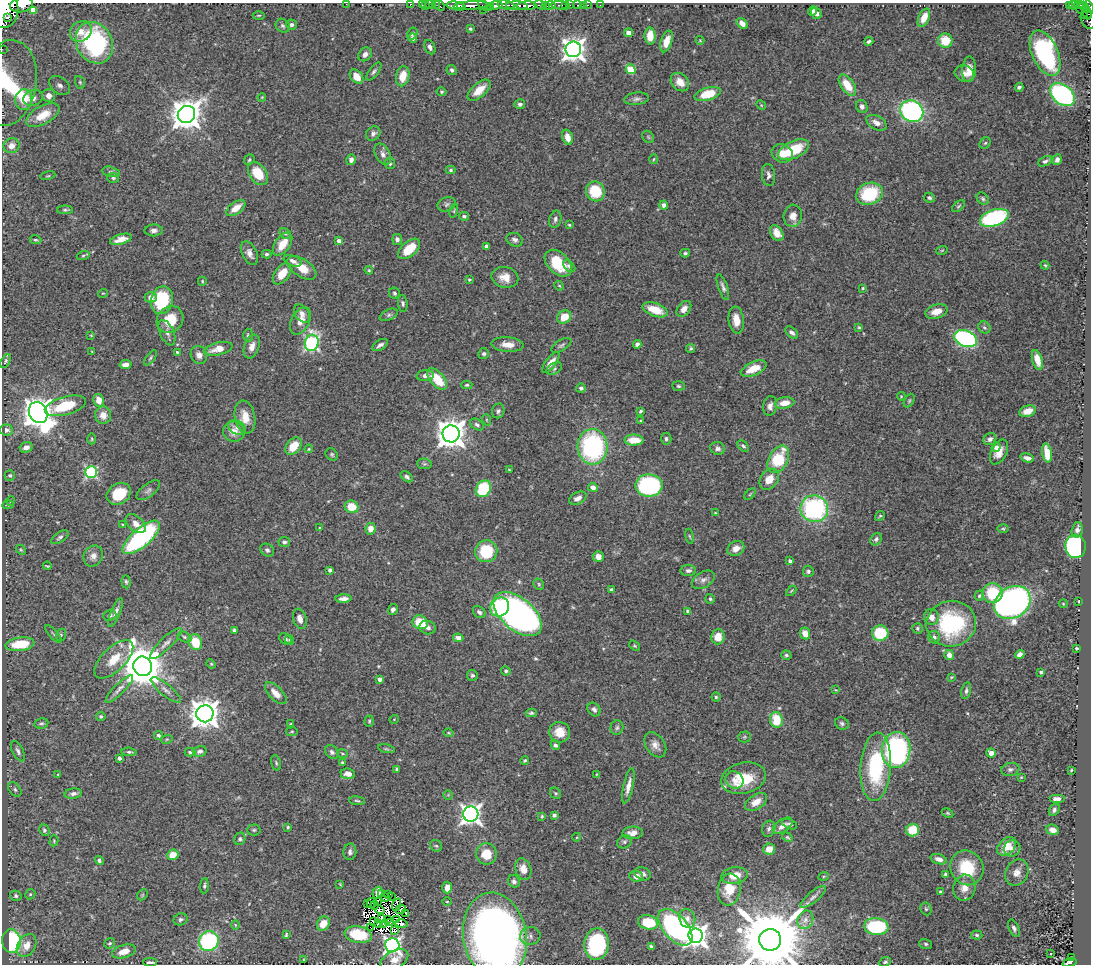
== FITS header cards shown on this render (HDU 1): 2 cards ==
NAXIS1  =                 1089
NAXIS2  =                  962

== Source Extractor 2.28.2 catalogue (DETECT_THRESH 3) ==
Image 1089 x 962 px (HDU 1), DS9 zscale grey, 1 PNG px = 1 image px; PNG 1093 x 966 px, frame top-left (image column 1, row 962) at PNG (2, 3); each listed source drawn as its Kron ellipse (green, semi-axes under 4 px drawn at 4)
Background 0.91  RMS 0.027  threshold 0.0822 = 3 sigma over >= 5 px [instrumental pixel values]
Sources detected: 500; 10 with non-positive FLUX_AUTO (blend fragments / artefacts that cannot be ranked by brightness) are neither listed nor drawn; the other 490 listed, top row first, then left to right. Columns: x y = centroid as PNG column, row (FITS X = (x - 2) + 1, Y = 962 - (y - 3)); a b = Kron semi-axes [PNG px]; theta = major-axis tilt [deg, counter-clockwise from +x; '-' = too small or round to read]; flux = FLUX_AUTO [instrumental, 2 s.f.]
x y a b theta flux
346 4 3 2 - 3.8
411 4 3 2 - 28
21 5 12 7 13 2300
422 5 2 2 - 14
426 5 3 2 - 5.2
429 5 2 2 - 18
435 5 2 2 - 19
461 5 3 2 - 420
471 5 17 3 4 2300
496 5 6 3 3 610
506 5 8 4 -11 450
541 5 7 3 -22 420
546 5 3 2 - 140
549 5 6 3 12 310
560 5 8 3 -3 230
566 5 3 3 - 50
569 5 3 2 - 110
577 5 3 2 - 40
583 5 2 2 - 10
588 5 3 2 - 15
600 5 2 2 - 10
1074 5 5 3 - 140
1079 5 4 2 - 120
440 6 5 2 - 35
456 6 9 4 -10 1200
485 6 8 4 -28 110
491 6 3 3 - 330
517 6 10 3 -2 860
526 6 10 4 3 2300
1070 6 3 3 - 80
1084 6 3 2 - 58
1089 7 6 3 -70 380
1080 8 5 3 - 180
5 10 17 13 82 8500
483 10 2 2 - 33
33 11 3 3 - 5.9
813 11 5 3 - 4.9
1087 12 8 3 -70 76
816 13 6 5 - 6.8
259 15 6 3 1 2
1084 15 3 2 - 26
8 17 3 2 - 490
924 18 9 5 65 19
1088 19 10 7 -72 150
742 23 6 4 -44 10
291 25 5 5 - 5.9
283 26 7 6 - 4.6
470 29 3 3 - 2.9
81 31 11 9 36 15
628 33 4 4 - 21
412 34 6 5 - 3.9
650 36 8 5 -87 28
413 38 4 4 - 5.2
700 40 4 4 - 1.7
666 41 11 5 72 21
869 41 4 3 - 4.1
945 41 7 7 - 33
94 43 21 17 -62 220
430 47 7 5 -63 6.7
2 49 3 2 - 9.9
573 49 8 8 - 1500
1045 53 24 13 -66 300
365 54 7 6 - 9.4
631 69 5 4 - 85
969 69 13 7 86 18
452 70 5 5 - 5
374 71 11 5 53 5
964 74 10 8 -18 10
403 76 10 6 79 31
356 77 8 6 -49 21
80 82 6 5 - 2.9
680 82 10 8 -45 19
8 83 43 28 80 280
60 85 11 8 -37 11
847 85 12 6 -54 36
1019 87 4 3 - 4.5
479 90 14 7 41 27
441 92 5 4 - 2.4
708 94 13 6 15 56
1062 95 14 9 -40 410
49 96 6 6 - 13
262 97 4 3 - 1.7
33 98 10 7 22 15
24 99 10 8 80 36
636 99 12 6 6 6.8
520 104 5 5 - 6
761 105 5 4 - 1.7
862 106 7 5 -66 7.2
912 111 12 10 -31 410
186 114 9 8 - 3200
43 115 18 9 28 31
877 123 11 6 -27 14
373 133 8 6 41 6
567 137 8 5 -74 16
648 137 7 5 -47 3.2
985 143 6 5 - 2.9
11 146 8 7 - 12
794 150 16 8 25 75
782 153 11 9 -22 20
383 154 11 7 -62 8.6
653 159 5 3 - 1.8
249 160 6 5 - 3
351 160 5 4 - 6.7
1057 160 5 4 - 6.8
1045 161 7 4 24 4.6
390 163 6 5 - 3.6
451 170 5 4 - 3
111 172 9 5 -12 4.4
258 174 13 8 -54 48
768 175 11 6 -84 7.1
48 176 7 3 12 2.2
113 178 6 5 - 3.3
595 191 10 9 - 65
869 194 13 11 19 110
929 198 5 4 - 3.9
983 199 7 5 -46 3.6
447 204 9 7 24 5.6
664 205 4 4 - 8.2
958 206 7 4 38 2.9
236 208 11 6 37 23
65 210 8 4 0 3.2
454 211 7 3 77 2.1
464 216 5 4 - 3.6
793 216 11 9 78 18
994 218 15 8 19 250
555 219 9 6 76 5.6
569 225 4 3 - 1.9
154 230 9 6 0 7.6
777 233 8 6 -55 18
285 234 6 5 - 3.3
121 239 11 5 16 17
397 239 5 5 - 7.2
36 240 6 3 -10 2.8
515 240 8 6 -24 6.4
339 241 4 4 - 9.4
283 244 13 7 54 31
486 246 4 4 - 6.6
409 249 13 7 41 49
942 250 6 3 20 1.9
249 253 13 7 -63 11
685 253 5 4 - 3.1
266 254 5 4 - 3.2
83 256 6 4 16 2.9
293 261 9 5 -21 7.5
558 263 16 10 -44 76
1045 265 4 3 - 2.1
569 266 7 4 -42 4.4
302 268 16 8 -34 30
369 270 4 4 - 2
282 274 12 7 53 28
505 277 13 10 -13 23
469 280 3 3 - 2.4
202 281 4 4 - 1.9
559 286 5 4 - 2.4
723 287 13 4 -71 6.4
863 288 4 3 - 1.7
103 293 5 3 - 1.4
394 293 6 5 - 3.6
151 297 6 5 - 9.5
162 300 14 11 77 110
403 303 8 5 -84 4.3
684 309 9 6 52 12
655 310 13 6 -20 39
936 312 11 6 16 21
302 314 10 7 -52 9.5
389 315 9 5 25 4.7
564 317 7 6 - 31
170 320 14 12 47 46
736 320 13 7 -83 23
300 321 15 9 63 17
859 327 4 3 - 2.3
984 327 6 5 - 4.2
792 332 7 4 -41 5.9
167 333 13 7 -66 8.6
91 335 4 3 - 1.4
248 335 7 4 -88 3.9
966 339 11 8 -23 390
312 343 8 7 - 380
637 344 4 4 - 6.2
380 345 8 5 32 7.4
508 345 16 7 -4 19
561 345 11 5 31 4.9
252 347 12 7 70 13
691 348 4 4 - 2.9
218 349 14 6 14 25
92 352 3 2 - 1.3
177 352 3 3 - 1.9
484 354 5 5 - 3.6
199 355 9 8 - 12
150 358 9 4 52 3.3
1037 360 10 5 -74 19
6 361 7 4 64 3.3
551 363 12 5 52 16
125 365 6 4 12 8.7
554 369 8 5 30 5.1
754 369 14 6 23 36
425 376 8 5 7 7.9
437 379 13 7 -50 55
467 385 5 4 - 2.6
678 386 6 4 -5 3
581 388 5 4 - 4.1
901 396 4 3 - 1.5
99 400 6 5 - 21
909 401 7 4 63 3.1
785 403 10 5 8 22
65 406 21 9 15 80
770 406 10 7 82 9.3
498 411 7 6 - 4.7
641 411 4 3 - 2.9
1028 411 8 5 18 18
38 413 11 8 -61 3100
103 415 8 8 - 17
245 417 16 10 -78 27
487 420 6 3 -70 2
640 421 4 3 - 1.8
477 425 7 5 -33 4.9
237 427 9 6 -25 7.8
6 430 6 5 - 7
234 432 11 10 - 20
451 434 8 8 - 2800
92 439 5 3 - 1.9
666 439 6 5 - 4.3
990 439 7 6 - 7.4
634 440 9 5 -1 33
294 446 10 6 49 35
743 446 7 4 -43 3.6
26 447 6 5 - 9.6
592 447 18 15 -87 280
996 447 5 4 - 8.9
718 448 7 6 - 7
309 449 4 3 - 2.2
999 452 13 7 63 22
1047 453 9 4 -79 34
332 454 7 5 -40 3.3
1027 458 7 4 -16 7.5
778 459 15 9 62 84
424 464 7 5 -6 3.6
509 470 3 2 - 1.4
91 472 6 6 - 220
10 475 5 5 - 3
407 477 7 4 -36 4.5
769 479 11 8 53 25
649 486 13 11 1 250
593 487 5 4 - 9.9
483 489 9 7 54 120
148 490 14 6 37 6.5
119 494 13 10 33 50
750 494 7 4 45 2.6
578 498 9 6 28 11
11 501 5 3 - 1.5
8 505 6 4 7 2.1
352 507 7 6 - 37
814 509 14 13 - 260
715 513 3 2 - 1.6
880 516 5 4 - 2.4
136 524 12 7 -41 13
123 525 4 3 - 2.2
320 528 4 3 - 1.9
1003 528 6 3 -1 2.1
371 529 6 5 - 18
1077 530 8 5 77 8.2
690 536 8 4 -80 2.9
60 537 10 5 34 4.8
141 537 23 9 41 260
876 539 6 5 - 4.5
284 542 6 5 - 4.6
1076 546 12 10 -84 290
736 549 9 7 33 15
21 550 5 4 - 2.5
267 550 7 6 - 5.3
486 551 11 11 - 78
93 556 11 9 57 11
598 557 5 5 - 15
790 561 4 3 - 4.8
47 566 4 2 - 1.8
330 570 4 4 - 3.9
688 571 8 5 0 6.2
808 571 5 5 - 4.3
703 580 12 7 32 9.4
126 582 6 4 -87 3.2
539 584 6 5 - 2.6
611 589 4 4 - 3.2
791 591 6 3 45 2
992 593 10 10 - 67
979 596 5 4 - 2.5
343 599 8 4 4 8.3
710 599 5 4 - 3
1079 601 3 2 - 1.1
1012 602 19 15 32 930
1063 604 4 4 - 1.7
500 607 10 9 - 110
393 609 6 4 55 5.4
688 611 4 4 - 3.2
115 612 15 5 68 9.9
479 612 7 5 -41 5.8
518 614 28 16 -40 930
110 615 6 5 - 4.6
931 617 8 7 - 15
300 619 10 6 -73 11
420 622 8 6 -24 48
951 624 25 23 11 190
428 627 8 6 -17 8.5
917 628 5 5 - 3.1
234 630 4 3 - 4.1
805 633 6 5 - 14
880 633 8 7 - 91
54 634 11 2 -47 2.9
61 635 6 5 - 3.5
184 637 7 5 -27 3.8
718 637 7 6 - 27
934 637 6 5 - 5.2
458 638 5 4 - 9.1
285 639 7 5 -34 5.6
289 640 5 3 - 2
195 642 8 6 -66 49
166 643 21 6 44 12
20 644 14 7 8 70
635 646 6 4 -36 2.4
1076 648 3 3 - 3
1020 654 5 4 - 8.7
786 655 5 4 - 3.6
949 655 5 5 - 12
114 659 24 12 44 42
211 664 5 4 - 2.1
143 666 10 9 - 6800
506 671 5 4 - 4
1041 672 3 3 - 3.4
472 675 5 5 - 4.6
951 677 4 4 - 1.7
380 679 4 3 - 8.5
119 689 19 5 45 9.6
166 690 19 5 -39 11
836 690 4 3 - 1.5
966 691 8 5 78 4.1
276 693 14 6 -46 18
716 697 4 4 - 2.9
594 709 7 6 - 5.6
531 713 5 4 - 3.2
205 714 8 8 - 2700
101 716 5 4 - 3.6
394 719 5 3 - 1.4
776 720 8 6 -77 60
369 721 6 4 86 2.8
41 723 7 5 11 3.9
842 723 7 6 - 4.5
291 724 4 3 - 2.6
617 728 7 6 - 4.3
292 732 6 3 8 2
560 732 10 10 - 29
449 733 5 3 - 1.8
158 735 4 4 - 3.7
744 737 6 5 - 2.9
167 739 6 3 18 2
555 745 5 4 - 4.2
655 745 14 9 -56 13
386 749 8 3 -13 2.6
896 750 18 14 84 400
18 751 11 5 -63 6.3
200 751 7 5 14 6.1
129 752 7 4 -5 3.8
190 752 5 4 - 3.8
332 752 8 6 -48 5.6
342 753 5 3 - 1.9
991 753 5 4 - 10
119 758 4 3 - 4.6
525 760 4 3 - 2.6
276 763 8 4 -74 3.1
343 763 3 3 - 4.4
876 767 34 15 86 170
397 769 4 3 - 3.7
1010 769 9 6 10 5.5
1071 770 4 3 - 2
58 774 3 3 - 1.5
348 774 7 5 -7 14
597 774 4 2 - 1.5
1021 777 3 2 - 1.4
744 778 23 15 13 73
734 780 9 8 - 11
628 786 18 5 77 16
15 789 8 5 -51 4.5
556 793 6 5 - 3.1
73 794 9 5 7 6.7
448 795 5 5 - 2.5
1057 799 8 4 0 11
357 801 8 3 -6 2.7
756 802 12 7 32 18
1054 810 7 5 59 5.1
948 813 6 4 -26 2.5
471 814 7 7 - 1100
554 815 4 3 - 5.7
542 816 4 3 - 2
790 824 8 4 -23 4.2
783 826 11 6 35 12
288 827 3 3 - 2.1
769 829 8 6 73 5.7
44 830 6 5 - 4.8
254 830 6 5 - 3.6
913 830 6 6 - 52
1053 830 6 5 - 11
633 833 10 6 2 15
577 837 4 3 - 1.5
787 837 5 4 - 2.4
240 839 6 5 - 3.9
54 841 5 4 - 2
624 842 7 6 - 4.6
436 846 6 5 - 3.2
1007 847 11 7 46 30
1012 848 8 8 - 14
769 849 6 5 - 22
350 852 8 6 87 6.1
486 854 10 10 - 38
173 855 6 5 - 24
939 859 8 5 -18 8.6
99 860 5 4 - 4.6
967 868 18 16 -59 78
523 869 11 8 -72 17
1017 873 13 11 60 15
643 874 8 6 -24 7.4
945 874 4 3 - 3.2
735 875 13 8 7 30
636 876 7 5 -6 14
824 876 5 3 - 2.2
514 881 6 5 - 6.3
340 884 4 2 - 1.4
204 886 8 4 87 3.6
447 888 6 5 - 15
964 888 13 11 77 22
729 889 16 11 81 40
940 892 3 3 - 3
377 893 6 4 72 5.2
30 894 5 4 - 3.1
381 894 3 2 - 1.3
388 894 3 3 - 3.3
142 895 6 4 46 2.2
16 896 6 5 - 3.8
391 896 3 2 - 0.34
385 897 3 2 - 2.5
813 897 16 5 40 7.8
447 901 4 3 - 1.9
377 902 3 2 - 2.3
368 903 3 2 - 0.5
372 903 5 2 - 1.4
397 905 6 3 74 2.1
374 906 5 2 - 2.1
401 909 5 2 - 3
926 909 6 5 - 3.3
379 910 5 4 - 3.4
406 913 4 2 - 1.8
382 918 4 3 - 7.8
687 918 10 7 -66 9.5
180 919 7 6 - 4.4
387 919 3 2 - 1.1
396 920 3 2 - 1.4
805 920 9 7 66 9.5
373 921 2 2 - 1.6
648 922 10 7 -14 53
390 923 3 2 - 3.4
323 924 7 6 - 24
379 924 3 2 - 5.2
383 924 3 2 - 1.5
401 924 6 3 -12 2.4
235 925 5 3 - 1.7
370 927 2 2 - 7.1
675 927 22 12 -48 370
876 927 12 8 -6 160
1014 928 9 5 -64 5.8
395 931 3 2 - 4
286 935 4 2 - 2.5
358 935 13 8 -10 58
977 935 6 4 -5 3.8
495 936 43 31 -80 1500
530 936 10 9 - 7.8
696 936 7 7 - 1500
770 940 11 11 - 25000
11 941 12 9 -85 240
209 941 10 9 - 230
110 943 6 5 - 2.9
597 944 16 12 87 210
926 944 6 5 - 3.3
27 945 12 9 60 24
392 945 7 7 - 620
651 946 3 3 - 2.5
124 951 12 6 17 20
1051 954 3 2 - 5.9
1072 957 3 2 - 7.4
304 960 3 2 - 1.9
394 960 15 9 30 18
150 962 7 2 -1 4.3
885 962 6 4 25 3.8
1069 963 7 3 18 87
At the frame edge (FLAGS 8, measured only in part): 11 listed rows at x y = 346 4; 411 4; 21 5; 1089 7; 5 10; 1088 19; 2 49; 8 83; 495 936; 770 940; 1069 963
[10 non-positive-flux detections neither listed nor drawn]